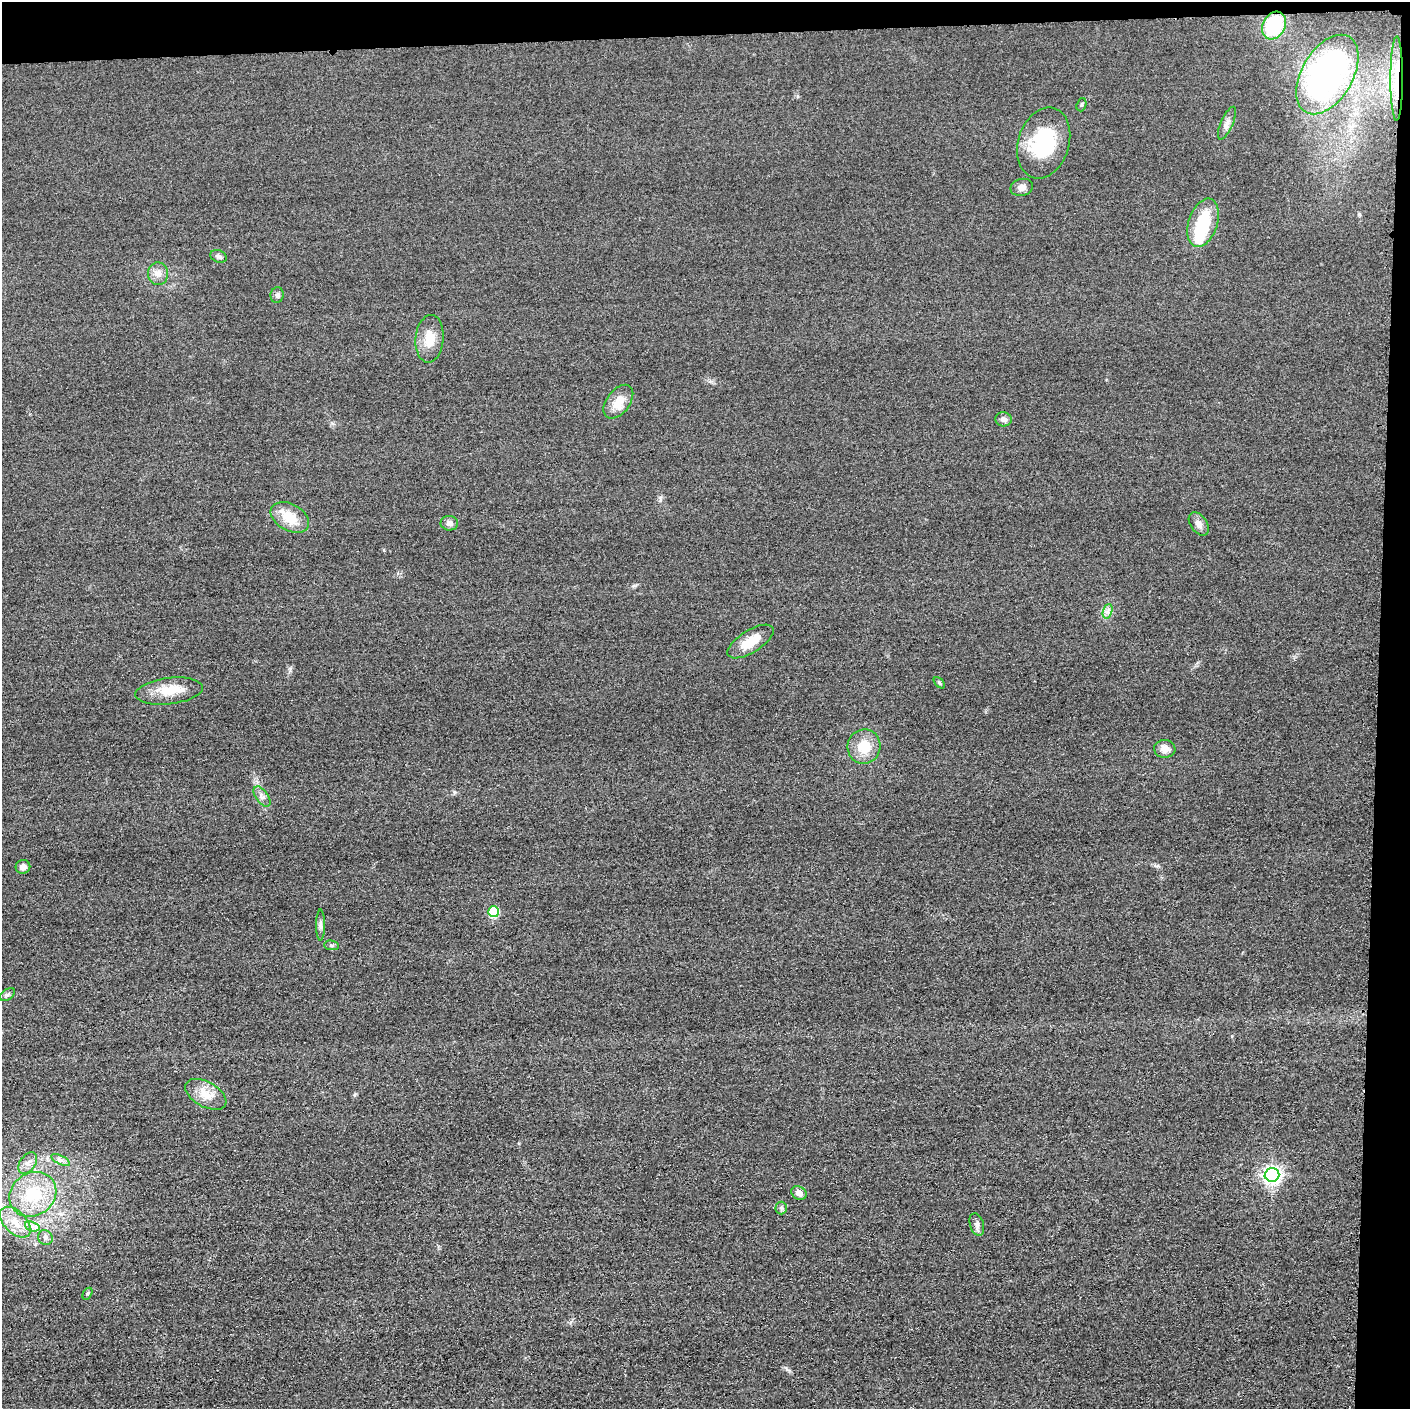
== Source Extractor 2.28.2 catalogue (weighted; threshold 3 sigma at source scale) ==
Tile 3 of 3 x 3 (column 3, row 1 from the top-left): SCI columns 2831-4238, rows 2842-4248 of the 4251 x 4275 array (HDU 1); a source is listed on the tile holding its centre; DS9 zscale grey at full resolution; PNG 1412 x 1411 px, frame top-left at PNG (2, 2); each listed source drawn as its Kron ellipse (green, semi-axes under 4 px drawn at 4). Shown black and unused: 5% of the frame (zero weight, under 3 of 4 exposures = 3% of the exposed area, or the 3 px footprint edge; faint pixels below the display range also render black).
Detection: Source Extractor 2.28.2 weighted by HDU 2 'WHT'; one run over the whole footprint, this tile lists its part. Background 0.0604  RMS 0.017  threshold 0.0775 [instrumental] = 3 sigma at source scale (4.5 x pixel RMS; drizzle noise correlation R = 1.50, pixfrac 1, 0.05/0.05 arcsec/px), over >= 5 px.
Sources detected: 43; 1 inside a brighter object's white glare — neither listed nor drawn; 1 inside a brighter listed object's ellipse — not listed separately; the other 41 listed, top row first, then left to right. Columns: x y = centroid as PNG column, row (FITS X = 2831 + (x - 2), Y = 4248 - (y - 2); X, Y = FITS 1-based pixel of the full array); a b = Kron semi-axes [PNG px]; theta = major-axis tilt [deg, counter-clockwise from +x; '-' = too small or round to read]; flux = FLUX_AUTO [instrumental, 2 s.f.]
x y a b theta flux
1274 26 14 11 61 99
1327 74 43 25 60 460
1397 78 42 6 90 41
1081 105 7 4 72 2.7
1227 123 18 6 66 8.7
1044 143 36 25 73 110
1022 187 11 8 13 9
1203 223 25 14 72 86
219 256 8 6 -20 4.6
158 274 11 10 - 12
277 295 8 6 79 4.7
430 339 24 14 85 30
618 402 19 11 52 25
1004 419 8 7 - 6.8
290 517 21 13 -29 37
449 523 9 7 -2 7.8
1199 524 13 8 -54 10
1108 611 7 4 71 5.2
750 642 26 11 32 32
939 683 7 4 -46 2.5
169 691 34 13 7 39
864 746 17 16 - 37
1165 749 11 9 -5 14
262 797 12 6 -54 7.3
23 867 7 7 - 9.8
493 912 5 5 - 98
321 925 16 4 -90 5.4
331 945 7 5 -5 3.4
8 994 8 5 35 3.8
206 1094 22 12 -29 25
61 1160 10 4 -26 5.4
28 1163 12 7 54 9.8
1272 1175 7 7 - 630
799 1193 8 6 -30 11
33 1194 25 21 36 85
781 1208 6 6 - 3.5
15 1222 19 11 -45 28
977 1224 11 7 -73 6.9
32 1226 7 4 -19 5.9
45 1237 8 7 - 5.6
87 1294 6 4 58 2.5
Overlapping masked pixels (flux is a lower limit): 1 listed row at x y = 1397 78
Unlisted compact peaks at least as high as the median listed source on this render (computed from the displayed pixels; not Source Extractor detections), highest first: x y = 290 670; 355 1094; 454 792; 786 1368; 634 586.